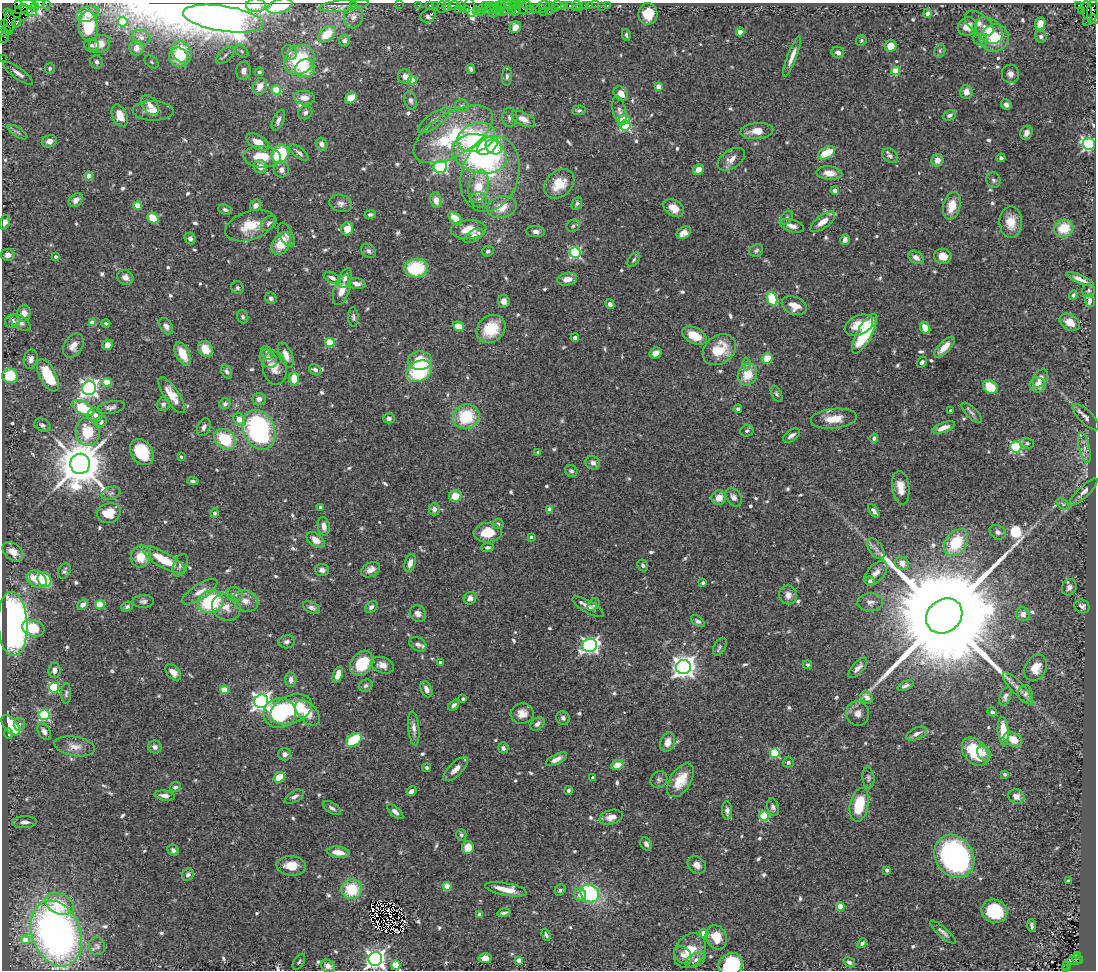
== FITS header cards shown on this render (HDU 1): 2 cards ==
NAXIS1  =                 1094
NAXIS2  =                  968

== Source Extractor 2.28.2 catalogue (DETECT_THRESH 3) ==
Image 1094 x 968 px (HDU 1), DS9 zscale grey, 1 PNG px = 1 image px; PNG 1098 x 972 px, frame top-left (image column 1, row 968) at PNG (2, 3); each listed source drawn as its Kron ellipse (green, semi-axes under 4 px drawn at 4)
Background 1.33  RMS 0.044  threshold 0.131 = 3 sigma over >= 5 px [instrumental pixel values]
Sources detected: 709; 1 with non-positive FLUX_AUTO (blend fragments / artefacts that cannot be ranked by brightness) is neither listed nor drawn; of the other 708, the 500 brightest by FLUX_AUTO listed and drawn (208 fainter detections omitted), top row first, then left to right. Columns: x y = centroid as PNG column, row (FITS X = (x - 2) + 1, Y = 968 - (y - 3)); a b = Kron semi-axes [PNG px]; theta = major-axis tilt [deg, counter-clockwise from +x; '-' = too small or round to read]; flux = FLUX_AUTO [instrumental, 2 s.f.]
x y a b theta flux
18 3 2 2 - 49
39 3 5 2 - 87
46 3 2 2 - 19
30 4 9 4 -19 330
256 5 10 7 -1 20
354 5 3 2 - 56
399 5 2 2 - 32
418 5 2 2 - 35
430 5 3 3 - 150
436 5 2 2 - 25
498 5 3 3 - 83
508 5 7 2 2 370
518 5 4 2 - 53
527 5 4 3 - 150
544 5 6 2 4 75
549 5 3 2 - 100
558 5 6 4 -19 440
565 5 2 2 - 70
570 5 3 3 - 220
585 5 4 3 - 190
590 5 3 2 - 19
595 5 2 2 - 47
607 5 3 2 - 15
1078 5 3 2 - 240
280 6 13 7 17 110
344 6 25 5 6 21
447 6 5 3 - 190
454 6 6 3 0 110
461 6 3 3 - 88
485 6 4 2 - 90
489 6 4 4 - 190
501 6 6 3 81 150
577 6 5 2 - 32
441 7 6 2 72 190
523 7 8 4 -72 390
580 7 3 2 - 21
601 7 2 2 - 12
34 8 4 2 - 250
471 8 9 5 -79 200
512 8 5 3 - 330
535 8 2 2 - 18
556 8 4 3 - 130
21 9 7 4 23 400
482 9 3 2 - 52
490 9 6 3 17 190
496 9 8 4 -43 310
516 9 7 3 80 210
531 9 2 2 - 38
541 9 5 3 - 53
458 10 3 2 - 65
466 10 3 3 - 190
476 10 3 3 - 81
506 10 7 3 50 140
1081 10 3 2 - 21
1087 10 9 5 -81 1300
29 11 8 4 -17 370
1092 11 12 5 85 740
480 12 3 2 - 28
543 12 3 2 - 140
549 12 3 2 - 190
7 13 3 2 - 40
493 13 4 3 - 60
928 13 4 3 - 12
87 14 11 7 22 14
648 14 11 9 83 65
24 16 6 2 45 56
428 16 8 6 27 10
353 17 12 9 71 20
224 19 41 12 -9 5900
1094 19 5 3 - 160
9 22 12 5 87 280
17 22 5 4 - 260
123 22 5 4 - 94
1086 22 2 2 - 40
979 23 16 9 -38 23
5 24 3 2 - 40
1040 24 6 5 - 23
88 26 15 9 -86 80
967 26 10 9 - 34
515 27 6 5 - 22
6 30 4 3 - 60
989 30 15 11 -41 57
3 32 5 2 - 130
740 32 4 4 - 44
327 34 10 6 42 63
626 35 6 4 -76 6.2
4 37 7 3 65 72
141 37 9 7 -16 14
1041 37 6 5 - 7.6
995 38 14 13 - 98
344 40 6 5 - 9.8
861 40 5 5 - 6.2
980 40 7 5 -23 8.8
100 44 11 8 26 36
92 45 7 6 - 7.4
891 46 6 5 - 32
136 48 7 7 - 31
242 51 8 5 -42 6.4
940 51 7 5 73 6
181 52 11 9 -54 130
289 52 8 7 - 8.8
838 53 6 5 - 11
225 55 11 6 44 12
792 56 21 4 69 26
179 57 10 9 - 85
2 58 2 2 - 21
299 60 16 13 40 160
97 62 7 6 - 9.3
151 62 8 5 -40 6.6
50 68 5 5 - 6.4
305 69 10 9 - 68
471 69 5 3 - 6.7
244 71 9 7 -90 23
895 71 4 4 - 96
259 72 5 4 - 6.8
18 73 18 5 -36 20
1010 74 9 8 - 17
405 76 7 7 - 18
507 76 9 5 86 7.6
412 80 4 4 - 84
260 86 9 6 62 37
659 87 4 4 - 40
276 90 4 4 - 120
966 92 7 6 - 24
621 94 8 6 -45 22
304 98 10 6 -5 25
351 98 6 5 - 58
410 100 9 6 -75 9.4
150 105 11 7 -53 23
1006 105 5 5 - 8.8
462 106 7 6 - 8.3
579 110 7 5 2 6.8
153 111 20 10 -1 31
619 111 15 6 -77 15
305 113 7 6 - 8.5
949 115 7 5 23 9
120 116 12 7 -67 41
510 117 9 7 -87 12
523 119 13 6 -26 28
278 120 11 5 65 13
434 120 19 7 36 21
624 120 6 4 -2 110
625 125 5 5 - 320
757 131 16 8 6 41
17 132 11 5 -32 7.1
1026 133 7 6 - 13
453 134 44 21 31 290
476 137 20 14 22 240
49 141 8 6 14 17
258 142 12 6 -30 37
322 144 7 5 -61 12
1089 144 6 5 - 640
488 145 12 7 39 190
494 147 8 6 -37 110
299 153 11 5 -38 10
827 153 9 5 28 83
280 154 10 8 61 170
480 154 28 19 -15 550
890 156 9 6 -37 12
262 157 19 10 -3 74
1001 158 4 4 - 7.2
731 159 15 9 35 26
937 160 6 6 - 21
260 167 7 6 - 23
440 167 7 6 - 480
698 169 6 5 - 28
281 170 8 7 - 15
829 173 13 6 -5 30
490 174 39 28 71 200
89 176 4 4 - 44
993 180 8 7 - 7.7
559 184 17 12 41 66
479 186 16 10 77 69
835 190 4 4 - 12
76 200 8 6 41 15
436 200 8 6 -82 24
479 200 8 7 - 13
341 203 11 8 -15 16
577 203 7 5 65 6.1
256 205 6 5 - 17
137 206 4 4 - 71
952 206 14 8 76 51
502 207 15 10 12 49
674 208 11 7 -34 41
225 210 7 5 -20 9.8
370 215 5 4 - 9.4
153 218 6 5 - 71
455 218 8 5 -39 53
787 218 7 5 53 7
5 222 7 5 72 12
823 222 15 6 37 34
1011 222 16 11 -89 52
269 223 9 6 39 9.9
250 225 25 14 19 75
573 226 7 6 - 8.5
792 226 13 6 -17 19
1064 228 10 8 25 87
347 229 7 5 70 48
468 230 18 9 4 64
535 231 9 5 -3 12
684 233 8 5 35 22
286 235 13 6 -63 12
474 236 11 5 30 19
190 238 6 5 - 10
845 240 5 4 - 15
281 244 12 8 56 73
756 250 7 6 - 8.5
368 251 8 6 -42 9.9
488 251 6 5 - 6.7
575 253 5 5 - 400
8 255 7 6 - 17
943 256 9 7 -10 35
56 257 4 3 - 9.3
916 257 8 6 -34 19
634 260 8 5 53 7.1
416 268 12 9 6 160
125 277 8 7 - 19
332 278 9 5 -27 16
345 278 10 6 65 14
567 279 10 6 10 25
1080 279 14 4 -22 22
357 284 9 5 -11 16
237 288 7 6 - 6.6
342 290 16 7 71 36
1089 290 6 6 - 6.8
1073 295 5 4 - 6.1
271 298 6 5 - 8.9
772 299 7 5 -68 160
504 301 6 6 - 19
1090 301 6 5 - 26
610 304 5 4 - 14
794 306 13 8 -21 41
24 313 8 7 - 20
243 317 7 5 -69 6.7
353 317 10 5 -88 7.4
12 321 7 7 - 13
1070 322 11 8 -33 33
20 323 11 6 -33 11
92 323 4 4 - 40
106 323 4 4 - 6.4
859 325 15 9 25 54
166 326 9 6 -58 14
458 326 6 4 -21 35
925 328 6 4 -59 44
491 329 15 13 40 100
864 334 22 7 61 190
694 336 13 8 -26 61
575 338 4 4 - 7.6
330 343 4 4 - 150
107 345 5 5 - 21
73 346 13 9 59 25
944 347 13 5 46 38
205 349 8 7 - 48
719 350 18 14 35 87
267 353 7 5 -61 6.7
655 353 6 5 - 20
183 354 13 6 -62 62
286 355 13 6 -67 23
31 359 9 7 79 16
268 359 10 7 -51 27
767 359 5 5 - 68
420 361 12 9 3 83
922 362 6 4 56 7
747 364 6 4 89 6.1
275 368 17 12 -82 36
315 370 6 5 - 11
227 371 7 5 -66 8.7
419 371 13 10 28 210
48 375 18 8 -63 130
747 375 11 9 62 63
10 376 8 7 - 96
1040 378 10 6 57 20
294 379 7 5 -88 52
107 382 4 4 - 72
1038 385 8 7 - 25
990 387 8 6 -38 85
89 388 7 6 - 1400
777 394 9 5 -63 6.7
172 395 21 7 -56 50
259 399 7 6 - 16
163 404 7 6 - 9
225 404 6 5 - 8.5
111 407 14 6 11 13
82 408 12 6 -29 140
738 409 4 4 - 6.9
950 410 3 3 - 6.7
972 413 13 5 -45 10
95 415 7 7 - 16
466 417 13 12 - 140
1086 417 17 6 -45 14
389 418 6 5 - 8.4
239 419 6 5 - 31
834 419 23 10 6 55
101 422 7 5 49 7.8
42 425 8 6 -27 9.9
204 427 9 6 64 12
944 428 12 5 20 25
259 430 21 15 -67 520
747 431 7 5 21 8.7
88 432 14 12 -78 100
791 435 10 5 35 14
874 438 5 4 - 7.5
225 439 12 9 -40 120
1027 443 7 5 -20 7.1
1016 447 5 5 - 330
1084 448 15 5 -78 17
142 452 14 10 -55 110
538 452 4 4 - 7.1
181 457 3 3 - 7
593 463 7 6 - 15
80 464 10 9 - 15000
571 471 6 5 - 7.1
193 481 6 4 -6 7
901 488 17 8 -83 39
1084 492 18 5 44 15
111 493 10 6 22 10
455 496 6 6 - 44
734 497 10 7 -54 16
719 498 7 7 - 30
1063 504 8 4 -37 6.4
321 507 4 3 - 8
434 509 6 5 - 13
550 509 4 4 - 36
874 511 8 4 -55 12
109 513 12 10 18 69
215 513 4 4 - 6.4
498 524 6 5 - 8.4
324 526 9 6 -80 20
998 532 9 6 -31 13
488 533 14 9 3 70
531 537 3 3 - 6.1
316 540 10 6 -38 30
956 543 15 10 54 120
488 547 6 4 5 8.9
876 549 11 6 -56 14
13 552 12 8 -40 38
141 557 11 10 - 61
164 560 24 7 -29 99
410 563 9 5 75 19
902 563 7 6 - 18
180 565 12 7 68 13
643 565 6 5 - 6.9
322 570 7 6 - 11
371 570 10 7 30 19
64 571 8 5 63 8.4
876 573 14 8 47 23
37 579 10 7 -29 73
44 579 8 6 -59 150
870 581 5 4 - 12
703 583 4 4 - 6.1
1069 587 8 7 - 16
200 592 20 7 32 29
235 594 8 6 -14 12
788 595 9 9 - 24
470 598 6 6 - 18
143 601 11 6 1 9.8
245 601 13 10 -23 29
211 602 13 11 24 230
870 602 13 9 2 17
83 605 6 4 41 15
100 605 5 4 - 130
594 605 7 5 54 6.5
1082 606 8 6 -34 11
127 607 6 5 - 7.9
226 607 15 12 -33 34
371 607 7 5 37 11
588 607 18 6 -30 21
311 608 9 5 -26 12
418 614 9 7 -49 16
1023 614 7 6 - 18
944 616 19 16 39 150000
698 621 8 4 -34 7.6
13 624 32 14 -87 1300
33 628 11 8 -17 94
287 642 8 6 12 9.3
418 644 9 6 -31 12
590 645 7 6 - 880
720 647 9 5 60 8.4
362 663 13 10 53 120
440 663 4 4 - 6
382 665 12 8 -20 24
807 665 5 4 - 6.4
683 667 7 7 - 2500
858 668 13 5 48 18
1036 668 14 10 61 43
54 670 7 6 - 16
173 672 9 6 -47 24
338 674 8 4 69 30
291 680 7 5 -87 14
366 686 7 6 - 8.4
905 686 8 4 24 9.1
54 687 5 5 - 250
1018 688 21 6 -47 18
426 689 8 5 -66 18
224 690 4 4 - 92
66 693 10 5 88 7.1
1025 694 9 7 -83 10
1005 696 9 5 69 10
867 698 7 5 -46 25
463 699 3 3 - 6.9
261 701 7 6 - 1500
454 705 7 4 46 7.7
291 709 21 13 22 150
992 712 5 4 - 8.2
280 713 16 15 - 280
308 713 15 9 -47 62
858 713 12 11 - 25
522 714 11 10 - 29
44 715 5 5 - 360
563 718 7 6 - 11
19 724 6 5 - 9
537 724 8 5 40 13
11 725 12 6 -49 160
414 728 17 5 -84 17
44 731 9 6 -63 16
1003 731 14 5 -85 63
9 733 5 3 - 6.1
917 734 11 5 24 13
1013 739 10 6 -25 50
354 740 9 5 35 170
668 742 10 7 71 25
75 746 20 9 -10 32
155 747 7 6 - 11
503 748 5 5 - 9.6
975 752 16 11 -51 110
775 753 5 5 - 200
984 753 8 6 -60 13
285 754 6 6 - 14
556 759 11 5 28 18
788 762 5 5 - 7.8
617 765 6 4 24 36
426 768 4 3 - 6.8
456 769 16 6 44 23
1005 774 3 3 - 9.4
279 777 6 4 38 66
593 778 4 3 - 16
868 778 10 6 -85 9.9
659 780 9 7 48 8.8
680 780 19 10 58 62
175 787 5 5 - 8.3
569 790 4 4 - 6.4
411 791 5 4 - 15
165 796 10 5 -7 17
1016 796 8 7 - 18
294 797 10 5 30 12
859 805 17 9 78 110
773 807 9 6 -75 11
332 808 10 5 -33 11
727 810 9 5 -87 12
395 812 10 4 -41 15
764 816 5 4 - 170
611 817 12 7 16 22
24 822 12 6 2 15
461 835 5 5 - 6.7
646 844 7 5 -61 9.1
468 847 6 6 - 41
173 850 6 5 - 11
338 852 11 5 -8 40
954 856 22 18 -57 750
697 865 10 8 -42 19
291 866 15 10 -5 53
887 870 3 3 - 12
188 874 7 5 59 9.2
1068 881 3 3 - 12
447 886 4 4 - 83
352 889 10 10 - 120
506 889 21 6 -10 54
560 890 6 5 - 6.8
590 893 10 8 -40 280
580 894 6 5 - 30
59 904 15 10 -23 78
840 906 4 4 - 82
994 911 13 11 -23 140
504 913 6 3 13 6.9
479 915 4 4 - 18
1032 925 6 3 -85 8.2
943 932 16 5 -41 13
56 933 34 24 -69 1200
704 933 4 4 - 65
546 935 6 4 -70 7
716 937 12 10 -63 60
26 940 4 4 - 40
862 943 5 3 - 8.3
97 946 9 8 - 9.5
690 951 19 14 55 66
683 955 10 7 -48 15
1077 955 3 2 - 86
485 958 6 5 - 22
375 959 7 6 - 1700
1077 959 6 2 -31 160
696 960 11 6 31 14
519 961 4 4 - 22
1074 961 6 3 2 380
299 962 9 5 58 6.8
849 962 6 4 -33 7.5
730 964 12 11 - 180
396 965 5 4 - 96
328 966 7 6 - 19
1067 966 4 3 - 75
1065 969 3 2 - 160
At the frame edge (FLAGS 8, measured only in part): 17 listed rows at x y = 18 3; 39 3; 46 3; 30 4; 256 5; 280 6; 1092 11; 224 19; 1094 19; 123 22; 3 32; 2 58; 1089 144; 375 959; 730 964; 396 965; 1065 969
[208 fainter detections neither listed nor drawn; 1 non-positive-flux detection neither listed nor drawn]